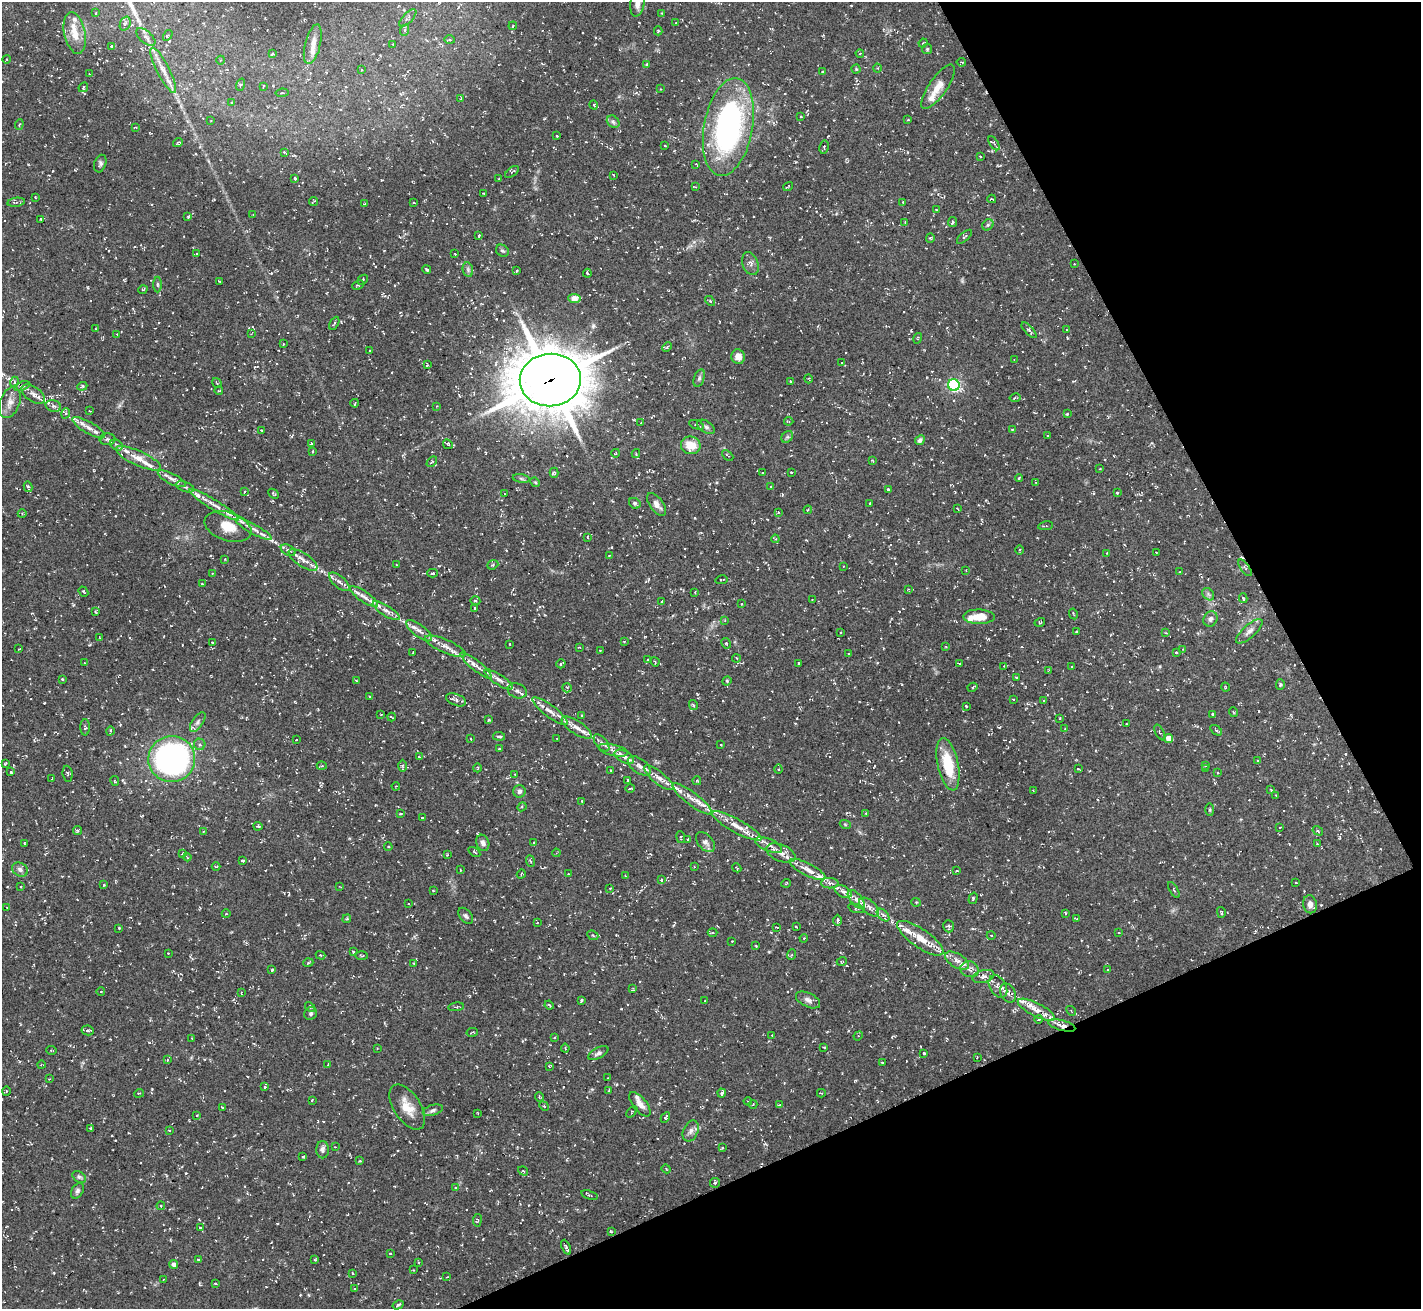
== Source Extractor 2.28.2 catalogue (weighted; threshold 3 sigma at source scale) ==
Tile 12 of 4 x 4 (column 4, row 3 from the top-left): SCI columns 4261-5679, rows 1464-2770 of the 5682 x 5673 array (HDU 1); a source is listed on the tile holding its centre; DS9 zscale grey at full resolution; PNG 1423 x 1311 px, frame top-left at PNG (2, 2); each listed source drawn as its Kron ellipse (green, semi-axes under 4 px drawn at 4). Shown black and unused: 23% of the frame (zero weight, under 3 of 5 exposures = <1% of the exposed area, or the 3 px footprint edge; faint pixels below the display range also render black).
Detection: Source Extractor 2.28.2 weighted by HDU 2 'WHT'; one run over the whole footprint, this tile lists its part. Background 0.101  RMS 0.0071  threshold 0.0318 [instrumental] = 3 sigma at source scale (4.5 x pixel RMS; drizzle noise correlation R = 1.50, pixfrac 1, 0.05/0.05 arcsec/px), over >= 5 px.
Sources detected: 581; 36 cosmic-ray / hot-pixel residue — neither listed nor drawn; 45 inside a brighter listed object's ellipse — not listed separately; the other 500 listed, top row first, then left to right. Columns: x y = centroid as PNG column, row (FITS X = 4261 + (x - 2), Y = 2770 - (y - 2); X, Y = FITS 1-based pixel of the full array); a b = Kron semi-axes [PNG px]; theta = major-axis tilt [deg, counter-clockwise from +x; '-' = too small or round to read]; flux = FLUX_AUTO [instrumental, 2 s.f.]
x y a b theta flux
638 3 14 7 82 5.5
96 13 3 2 - 0.42
662 13 3 3 - 0.48
408 18 11 5 46 1.8
676 23 3 2 - 0.43
125 24 7 5 69 1.6
513 26 4 3 - 0.68
405 30 6 3 70 0.92
658 31 4 3 - 1.1
75 33 21 10 -78 9.8
168 35 6 3 58 0.87
146 37 11 6 -41 2.5
450 40 5 3 - 0.67
923 43 4 3 - 0.65
313 44 20 7 76 5.9
393 44 2 2 - 0.5
111 46 4 3 - 0.8
927 49 5 5 - 0.94
860 53 4 2 - 0.48
272 54 4 3 - 1.1
7 59 4 3 - 0.56
221 60 4 3 - 0.47
961 62 5 3 - 0.67
647 64 4 3 - 0.81
877 68 4 4 - 0.74
362 69 3 2 - 0.51
856 69 4 4 - 0.65
163 70 25 6 -63 7
822 72 3 2 - 0.69
89 74 2 2 - 0.43
240 85 6 4 72 0.9
263 86 4 3 - 0.69
83 87 5 3 - 0.65
938 87 26 9 55 9
661 89 3 2 - 0.42
282 93 6 3 7 0.82
461 99 3 3 - 0.54
231 102 3 3 - 0.61
594 105 4 3 - 0.59
801 117 3 2 - 0.83
211 120 3 2 - 0.49
908 120 3 2 - 0.66
613 122 7 5 -44 1.5
19 124 5 4 - 0.85
135 127 3 2 - 0.59
728 127 50 24 79 170
557 136 3 2 - 0.59
178 143 5 3 - 0.99
994 143 8 3 -57 1
665 146 3 2 - 0.54
824 147 7 4 80 1.1
284 152 4 3 - 0.65
980 156 3 2 - 0.5
100 163 9 6 72 1.9
696 164 3 2 - 0.64
512 172 8 3 37 0.95
613 175 3 2 - 0.43
295 178 3 2 - 0.82
499 179 2 2 - 0.46
788 186 5 2 - 0.81
696 187 3 3 - 0.65
483 193 3 3 - 0.57
35 197 3 2 - 0.43
992 199 4 2 - 0.63
313 201 5 2 - 0.78
16 202 9 4 8 1.6
903 202 3 2 - 0.59
414 203 3 2 - 0.42
365 204 3 3 - 0.52
936 210 3 3 - 0.54
253 214 4 3 - 0.54
188 217 4 3 - 0.58
40 219 3 2 - 0.67
905 222 3 3 - 0.61
952 222 5 3 - 1.3
988 225 6 5 - 1.2
479 236 4 3 - 1.2
964 237 9 3 40 0.87
930 238 4 4 - 0.69
502 251 7 5 -39 1.3
197 254 3 2 - 0.7
455 254 3 2 - 0.47
750 264 12 8 -71 3.1
1074 264 2 2 - 0.39
427 270 4 3 - 0.98
468 270 7 5 -79 1.7
517 271 3 2 - 0.62
587 273 4 2 - 0.86
363 280 5 4 - 0.91
220 281 3 2 - 0.75
157 284 8 4 -89 1.1
358 285 6 4 25 0.9
143 289 5 3 - 0.75
574 299 6 4 -6 9.3
710 301 6 3 -43 0.81
334 323 7 2 60 0.73
96 329 3 2 - 0.46
1029 330 10 3 -46 1.3
1067 330 3 2 - 0.44
117 334 3 3 - 0.42
251 334 4 3 - 0.53
918 338 5 3 - 0.61
283 344 3 2 - 0.48
667 347 5 3 - 0.9
370 351 3 2 - 0.64
738 357 7 6 - 5.1
1015 360 3 2 - 0.55
842 363 3 2 - 0.42
427 365 3 2 - 0.77
699 378 9 5 72 1.6
809 379 4 3 - 0.55
550 380 30 26 5 3500
14 382 5 3 - 0.82
790 382 3 2 - 0.92
217 383 5 3 - 0.68
954 385 6 5 - 110
22 386 8 4 18 1.4
82 386 5 3 - 0.9
219 391 4 3 - 0.59
33 394 13 7 -35 4.2
1015 398 5 2 - 0.82
10 402 16 9 70 5.5
355 403 4 2 - 0.5
53 406 8 5 -17 2.4
437 406 3 2 - 0.39
90 411 3 2 - 0.49
66 413 5 3 - 0.99
1067 414 3 3 - 0.63
789 421 4 3 - 0.74
641 423 2 2 - 0.37
696 425 8 3 -21 1.1
706 427 10 5 -33 1.9
89 428 18 6 -30 4.4
1012 429 4 2 - 0.42
261 430 3 2 - 0.55
1048 436 3 2 - 0.51
787 437 6 5 - 1.4
107 439 8 6 0 1.7
920 440 5 4 - 1.9
311 443 4 3 - 0.81
448 444 5 4 - 0.9
117 445 6 5 - 1.3
691 445 10 8 -13 12
312 452 4 3 - 0.75
616 453 4 2 - 0.55
636 453 4 4 - 0.64
728 456 6 3 -44 0.79
138 458 25 7 -25 7.9
872 460 4 2 - 0.5
432 462 6 3 44 0.71
1100 469 3 2 - 0.63
791 472 3 2 - 0.91
554 473 5 4 - 0.91
762 473 3 2 - 0.71
1019 478 4 2 - 0.65
172 479 15 5 -27 3.4
521 479 8 4 -10 1.3
535 482 5 4 - 0.8
1036 482 3 3 - 0.55
771 486 4 2 - 0.48
28 487 5 3 - 1.5
185 487 9 4 -20 1.8
888 489 4 3 - 1.1
244 492 3 2 - 0.66
1117 492 4 2 - 0.88
274 494 6 2 -44 0.73
505 494 3 2 - 0.43
635 503 6 5 - 1.2
870 503 3 3 - 0.78
656 504 13 6 -53 4.5
214 505 29 5 -32 7
957 508 4 2 - 0.51
808 510 4 3 - 0.72
778 512 3 3 - 0.72
22 514 4 4 - 0.73
228 526 24 14 -18 14
1045 526 7 2 9 0.75
254 529 21 5 -29 4.8
587 537 4 2 - 0.44
775 539 4 4 - 0.61
288 550 8 5 -29 1.5
1019 550 4 3 - 0.69
1157 552 3 2 - 0.55
1107 553 4 3 - 0.57
609 555 2 2 - 0.43
225 559 3 2 - 0.47
303 560 17 6 -33 5.1
396 564 3 2 - 0.6
493 565 6 4 22 1.1
843 566 3 2 - 0.46
1245 568 10 3 -54 1.2
966 570 2 2 - 0.39
1180 572 3 2 - 0.96
212 573 3 2 - 0.49
432 573 5 4 - 1.2
721 580 6 3 11 0.81
339 582 12 5 -40 3
202 584 3 2 - 0.48
909 589 4 3 - 0.57
83 592 5 2 - 0.71
695 592 3 3 - 0.55
1208 594 7 5 -47 1.5
364 597 16 5 -34 3.3
1243 598 5 3 - 0.92
812 600 2 2 - 0.4
475 601 5 3 - 0.7
662 601 3 2 - 0.68
742 604 3 2 - 0.64
475 608 4 4 - 0.87
95 611 4 4 - 0.8
386 611 15 5 -32 3.6
1073 614 5 2 - 0.85
979 617 15 7 -1 9.5
1210 619 8 6 57 2.3
725 620 4 3 - 0.66
1040 622 5 3 - 0.66
419 631 16 6 -37 4
1076 631 2 2 - 0.62
1249 631 17 6 42 3.7
840 633 2 2 - 0.64
1166 633 4 2 - 0.48
100 638 3 2 - 0.38
624 641 3 2 - 0.47
212 642 3 2 - 0.43
726 643 6 4 -59 1.1
510 644 2 2 - 0.47
445 646 22 6 -24 6.2
579 647 3 3 - 0.63
946 647 3 3 - 0.7
19 649 3 3 - 0.57
600 650 3 2 - 0.45
1183 650 4 3 - 0.66
1176 652 3 2 - 0.76
413 653 3 2 - 0.56
848 654 3 3 - 0.63
736 658 4 4 - 0.73
648 660 3 2 - 0.58
655 662 4 3 - 0.61
85 663 4 2 - 0.46
799 663 3 2 - 0.63
959 663 4 2 - 0.61
561 664 5 3 - 0.81
476 666 19 5 -39 5
1004 666 3 3 - 0.47
1072 667 3 2 - 0.48
1048 671 4 2 - 0.48
1016 677 3 2 - 0.6
62 679 3 2 - 0.63
499 680 16 5 -33 3.9
356 681 3 3 - 0.62
727 681 5 4 - 0.85
1280 685 5 4 - 0.9
972 687 5 3 - 0.9
1225 687 5 3 - 0.62
567 688 5 4 - 0.97
517 691 10 7 -20 2.7
370 696 3 3 - 0.67
1013 699 3 2 - 0.46
456 700 10 5 -21 2.2
1044 700 4 2 - 0.55
693 705 5 3 - 0.79
966 706 3 2 - 0.52
550 711 22 6 -36 5.8
1233 712 5 3 - 0.57
381 714 3 2 - 0.4
1213 714 3 2 - 0.68
582 715 3 3 - 0.56
392 717 4 2 - 0.48
1060 718 3 2 - 0.47
489 720 3 3 - 0.93
198 722 11 5 57 2.4
1126 724 3 2 - 0.55
85 727 8 4 89 1.3
577 727 17 6 -33 5.4
1065 728 4 2 - 0.41
1216 730 6 3 -36 0.85
110 731 4 3 - 0.66
1160 732 8 3 -62 0.98
499 736 6 3 -7 1.4
1169 738 4 4 - 7.5
471 739 3 2 - 0.59
557 739 2 2 - 0.4
296 740 3 2 - 0.4
601 743 10 5 -50 2.6
200 744 6 5 - 1.5
721 745 3 2 - 0.41
499 749 3 3 - 0.63
613 750 15 5 -13 3.8
419 757 4 2 - 0.45
624 757 10 5 -28 3.2
172 759 23 23 - 260
1258 761 3 3 - 0.74
5 764 3 2 - 0.81
948 764 27 10 -78 25
1206 765 4 2 - 0.6
322 766 5 2 - 0.62
402 766 6 4 89 0.9
639 766 13 7 -36 4.1
477 768 4 3 - 0.53
778 769 4 4 - 0.73
1078 769 4 2 - 0.69
1206 769 4 3 - 0.49
611 770 3 3 - 0.71
11 772 3 3 - 0.64
1218 773 3 2 - 0.53
68 774 8 5 -84 1.4
515 775 4 2 - 0.48
52 778 3 2 - 0.43
659 778 18 6 -39 5
628 780 4 3 - 0.82
115 781 5 3 - 0.83
697 781 4 3 - 0.8
396 786 4 3 - 0.61
630 788 5 2 - 0.88
1033 790 3 2 - 0.5
1271 790 3 3 - 0.62
519 791 6 6 - 2.2
1276 795 3 2 - 0.43
692 799 24 6 -37 6.4
582 801 3 3 - 0.6
522 807 4 4 - 0.95
1210 810 6 3 -90 0.79
866 813 4 3 - 0.57
400 814 4 2 - 0.6
422 818 3 2 - 0.72
845 824 6 3 -20 0.67
258 826 4 3 - 0.78
737 826 27 6 -29 9
1280 827 3 2 - 0.46
78 830 5 4 - 1
203 831 3 3 - 0.63
1318 831 5 4 - 1
681 837 6 3 -83 0.7
688 839 3 2 - 0.48
705 842 12 7 -49 3.1
24 843 3 2 - 0.45
483 843 8 6 -70 2.3
534 843 4 4 - 0.89
1317 844 4 3 - 0.68
769 845 14 6 -25 4
388 847 4 3 - 0.62
474 852 7 2 -34 0.59
556 853 4 3 - 0.76
781 853 15 8 -22 5.8
182 854 3 2 - 0.48
447 855 3 2 - 0.63
187 857 4 2 - 0.61
243 861 3 3 - 0.94
530 861 6 3 -69 0.77
216 867 4 3 - 0.69
694 867 2 2 - 0.51
737 868 4 3 - 0.62
807 869 20 6 -27 6.1
20 870 8 6 -33 2.6
461 870 3 2 - 0.48
957 871 4 3 - 0.58
521 874 5 3 - 0.74
568 874 2 2 - 0.42
626 876 4 3 - 0.63
662 880 4 3 - 0.7
786 883 5 3 - 0.58
830 883 9 5 0 2.2
1296 883 3 2 - 0.52
104 885 3 2 - 0.66
21 887 3 2 - 0.48
340 887 4 2 - 0.47
610 888 2 2 - 0.56
1174 890 9 2 -59 0.72
433 891 3 2 - 0.49
843 891 9 5 -27 2.1
973 898 6 4 73 0.94
856 899 11 6 -49 3.4
916 902 5 4 - 0.82
409 904 4 2 - 0.57
1310 904 9 6 -79 3.9
7 907 3 2 - 0.46
869 907 12 6 -42 3.9
856 908 8 4 -15 1.4
1221 912 5 3 - 1
1065 913 3 2 - 0.78
226 914 4 3 - 0.49
883 915 7 4 -44 2
466 916 9 6 -51 1.8
347 919 4 4 - 0.9
1076 919 3 2 - 0.73
837 920 5 4 - 1.4
537 923 3 2 - 0.5
949 926 6 5 - 1.4
776 927 3 2 - 0.46
796 927 3 2 - 0.64
119 928 3 3 - 0.73
713 932 5 2 - 0.78
1119 932 3 2 - 0.39
593 935 6 4 -23 1
991 935 4 3 - 0.43
804 938 4 3 - 0.67
920 938 27 9 -35 14
732 941 2 2 - 0.5
756 946 3 2 - 0.47
354 952 3 3 - 1
168 953 2 2 - 0.38
321 955 5 3 - 0.76
362 955 6 3 -2 0.81
791 955 5 3 - 0.76
842 961 5 3 - 0.56
957 961 13 7 -31 4.3
308 963 5 3 - 0.62
414 963 3 3 - 0.56
970 969 9 8 - 2.9
272 970 3 3 - 1.1
1108 970 3 3 - 0.67
983 976 11 6 15 3.1
998 987 12 8 -60 3.6
633 989 4 3 - 0.78
101 992 4 3 - 0.5
241 993 4 2 - 0.46
1008 993 10 7 -63 3
581 1000 4 3 - 1
808 1000 13 7 -25 3.3
705 1001 2 2 - 0.51
549 1005 5 3 - 0.69
310 1007 6 3 -48 0.88
456 1007 8 2 10 0.71
1036 1010 20 6 -27 5.9
1071 1011 5 2 - 0.57
311 1013 7 6 - 1.5
1039 1019 4 3 - 1.1
1062 1025 14 5 -15 4.2
88 1030 6 5 - 1.4
472 1032 6 3 11 0.94
772 1035 2 2 - 0.5
858 1036 5 4 - 0.98
554 1037 3 3 - 0.6
192 1038 3 2 - 0.48
824 1047 3 2 - 0.62
377 1048 2 2 - 0.4
565 1048 4 4 - 0.82
51 1050 5 3 - 0.91
598 1053 11 5 27 2.1
924 1053 3 2 - 0.6
977 1057 2 2 - 0.44
167 1060 4 3 - 0.68
882 1062 3 2 - 0.51
328 1064 2 2 - 0.56
41 1065 4 2 - 0.53
549 1066 3 3 - 0.49
608 1078 2 2 - 0.48
49 1079 3 2 - 0.43
265 1087 4 3 - 0.76
6 1091 5 3 - 0.58
609 1091 3 2 - 0.95
139 1093 5 3 - 0.7
722 1093 4 3 - 2.1
821 1093 4 3 - 0.7
539 1097 5 4 - 0.95
312 1100 4 3 - 0.68
748 1101 4 3 - 0.74
640 1104 15 6 -51 4.7
753 1104 4 3 - 0.62
779 1105 4 3 - 0.88
544 1106 5 4 - 0.8
222 1107 4 2 - 0.58
407 1107 25 13 -57 11
433 1110 10 5 17 2
632 1112 6 2 47 0.56
478 1113 3 2 - 0.56
197 1115 3 3 - 0.62
665 1118 6 3 61 1.3
91 1128 3 3 - 0.7
169 1130 4 2 - 0.4
691 1131 11 7 65 3.3
335 1147 2 2 - 0.42
722 1148 3 3 - 0.74
323 1150 8 6 -89 2.7
303 1157 3 3 - 0.86
360 1161 4 4 - 0.67
666 1169 4 3 - 0.6
523 1171 5 3 - 0.66
79 1177 7 5 -33 1.3
715 1183 5 4 - 0.92
455 1188 3 3 - 0.54
77 1191 8 5 58 1.8
589 1195 8 2 -18 0.81
161 1206 4 4 - 0.84
477 1220 6 3 82 0.71
200 1227 3 3 - 0.9
611 1232 4 2 - 0.55
566 1247 8 2 -66 1.8
390 1253 3 2 - 0.62
198 1260 4 3 - 0.67
315 1260 4 3 - 0.95
418 1262 3 2 - 0.56
173 1264 4 4 - 2.6
414 1270 4 2 - 0.41
352 1273 3 2 - 0.54
447 1277 4 4 - 0.63
163 1280 4 2 - 0.48
215 1284 3 3 - 0.98
354 1289 4 3 - 0.68
398 1305 6 4 30 1
Overlapping masked pixels (flux is a lower limit): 2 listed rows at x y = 550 380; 1062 1025
Isophote crosses this tile's border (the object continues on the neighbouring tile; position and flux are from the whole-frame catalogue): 1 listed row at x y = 638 3
Unlisted compact peaks at least as high as the median listed source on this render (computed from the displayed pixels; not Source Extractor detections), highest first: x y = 962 281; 769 952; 1160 666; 44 703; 73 605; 592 1089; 621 1009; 309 1295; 89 645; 186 1173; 911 330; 695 518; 796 162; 120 405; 54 1273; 1067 338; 694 242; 717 482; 483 1239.